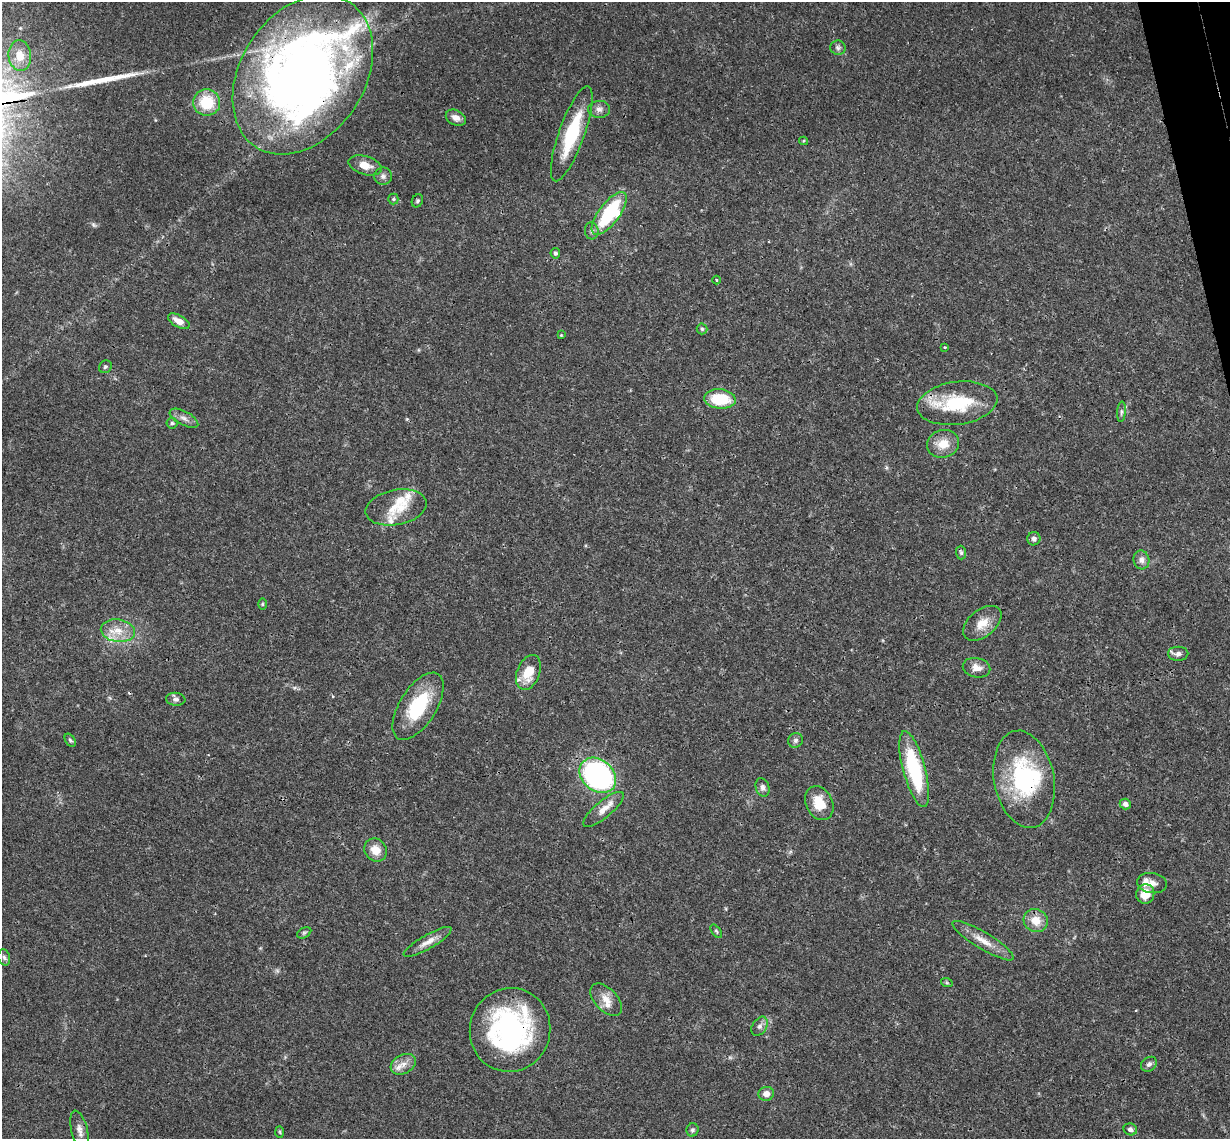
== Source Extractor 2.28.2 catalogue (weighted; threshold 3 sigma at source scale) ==
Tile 10 of 4 x 4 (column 2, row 3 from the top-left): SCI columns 1287-2514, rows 1402-2538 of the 5027 x 4964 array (HDU 1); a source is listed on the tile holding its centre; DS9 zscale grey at full resolution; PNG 1232 x 1141 px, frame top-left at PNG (2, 2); each listed source drawn as its Kron ellipse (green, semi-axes under 4 px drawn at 4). Shown black and unused: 1% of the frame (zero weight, under 3 of 4 exposures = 6% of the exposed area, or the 3 px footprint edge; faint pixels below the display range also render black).
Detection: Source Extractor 2.28.2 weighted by HDU 2 'WHT'; one run over the whole footprint, this tile lists its part. Background 0.0431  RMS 0.0028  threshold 0.0128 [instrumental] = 3 sigma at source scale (4.5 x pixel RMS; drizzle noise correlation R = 1.50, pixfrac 1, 0.05/0.05 arcsec/px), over >= 5 px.
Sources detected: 77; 1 too faint to see at this stretch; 1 inside a brighter object's white glare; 1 long thin detection or spike segment (spike, bleed or trail) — neither listed nor drawn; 6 inside a brighter listed object's ellipse — not listed separately; the other 68 listed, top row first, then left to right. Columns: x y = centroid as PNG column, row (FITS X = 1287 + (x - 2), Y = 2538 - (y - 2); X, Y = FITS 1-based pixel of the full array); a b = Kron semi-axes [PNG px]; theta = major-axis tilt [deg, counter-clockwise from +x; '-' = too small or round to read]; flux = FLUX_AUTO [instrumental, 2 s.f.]
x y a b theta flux
838 48 7 7 - 0.76
20 56 15 11 -85 4
303 75 86 62 57 260
207 102 13 13 - 10
599 109 11 8 0 1.5
456 118 10 7 -27 1.6
572 134 50 12 70 19
804 141 4 4 - 0.28
365 165 17 9 -17 3.3
383 176 9 8 - 1.1
393 199 5 5 - 0.46
417 201 7 5 64 0.53
609 213 25 10 53 24
592 231 8 7 - 0.9
555 253 5 5 - 0.66
716 280 4 3 - 0.24
179 321 12 6 -29 2.6
702 329 5 5 - 0.48
561 335 3 3 - 0.23
945 347 3 2 - 0.28
105 367 7 6 - 0.56
720 399 16 9 -5 11
957 403 40 21 8 17
1121 412 10 4 85 0.73
184 418 16 7 -27 1.6
172 423 5 5 - 0.44
943 444 16 13 15 4.4
396 507 31 17 11 7.2
1034 539 6 6 - 0.93
961 553 7 5 -88 0.57
1141 560 9 8 - 1.5
262 604 6 4 90 0.36
982 623 22 13 39 4.4
118 631 17 11 -8 4.5
1178 654 10 7 0 1.2
977 668 14 9 -12 2.4
528 672 18 11 68 6.9
176 699 9 6 -5 0.91
418 706 38 18 58 16
70 740 7 4 -58 0.51
795 740 8 7 - 0.78
914 769 39 11 -75 25
598 775 20 15 -40 69
1024 779 49 30 -79 31
763 787 9 6 -72 1.1
819 803 18 13 -64 6.4
1125 804 6 5 - 1.2
604 809 25 8 40 3.4
376 850 12 10 -52 3.8
1152 883 15 10 -8 2.1
1145 894 10 9 - 4.6
1036 920 12 11 - 4.3
716 931 8 4 -54 0.42
304 933 7 5 29 0.5
983 941 35 8 -31 4.2
428 942 27 7 30 2.7
4 957 8 6 -73 0.71
947 983 6 4 -19 0.33
606 1000 20 11 -47 3.3
760 1026 10 7 57 1.2
510 1030 42 40 73 58
403 1064 13 9 29 2.3
1149 1064 8 6 35 0.98
766 1094 8 7 - 1.9
1130 1129 7 6 - 1
79 1130 20 8 -76 2.1
692 1130 6 6 - 0.65
280 1132 6 4 -88 0.36
Overlapping masked pixels (flux is a lower limit): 6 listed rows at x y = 303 75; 957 403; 914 769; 598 775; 1024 779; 510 1030